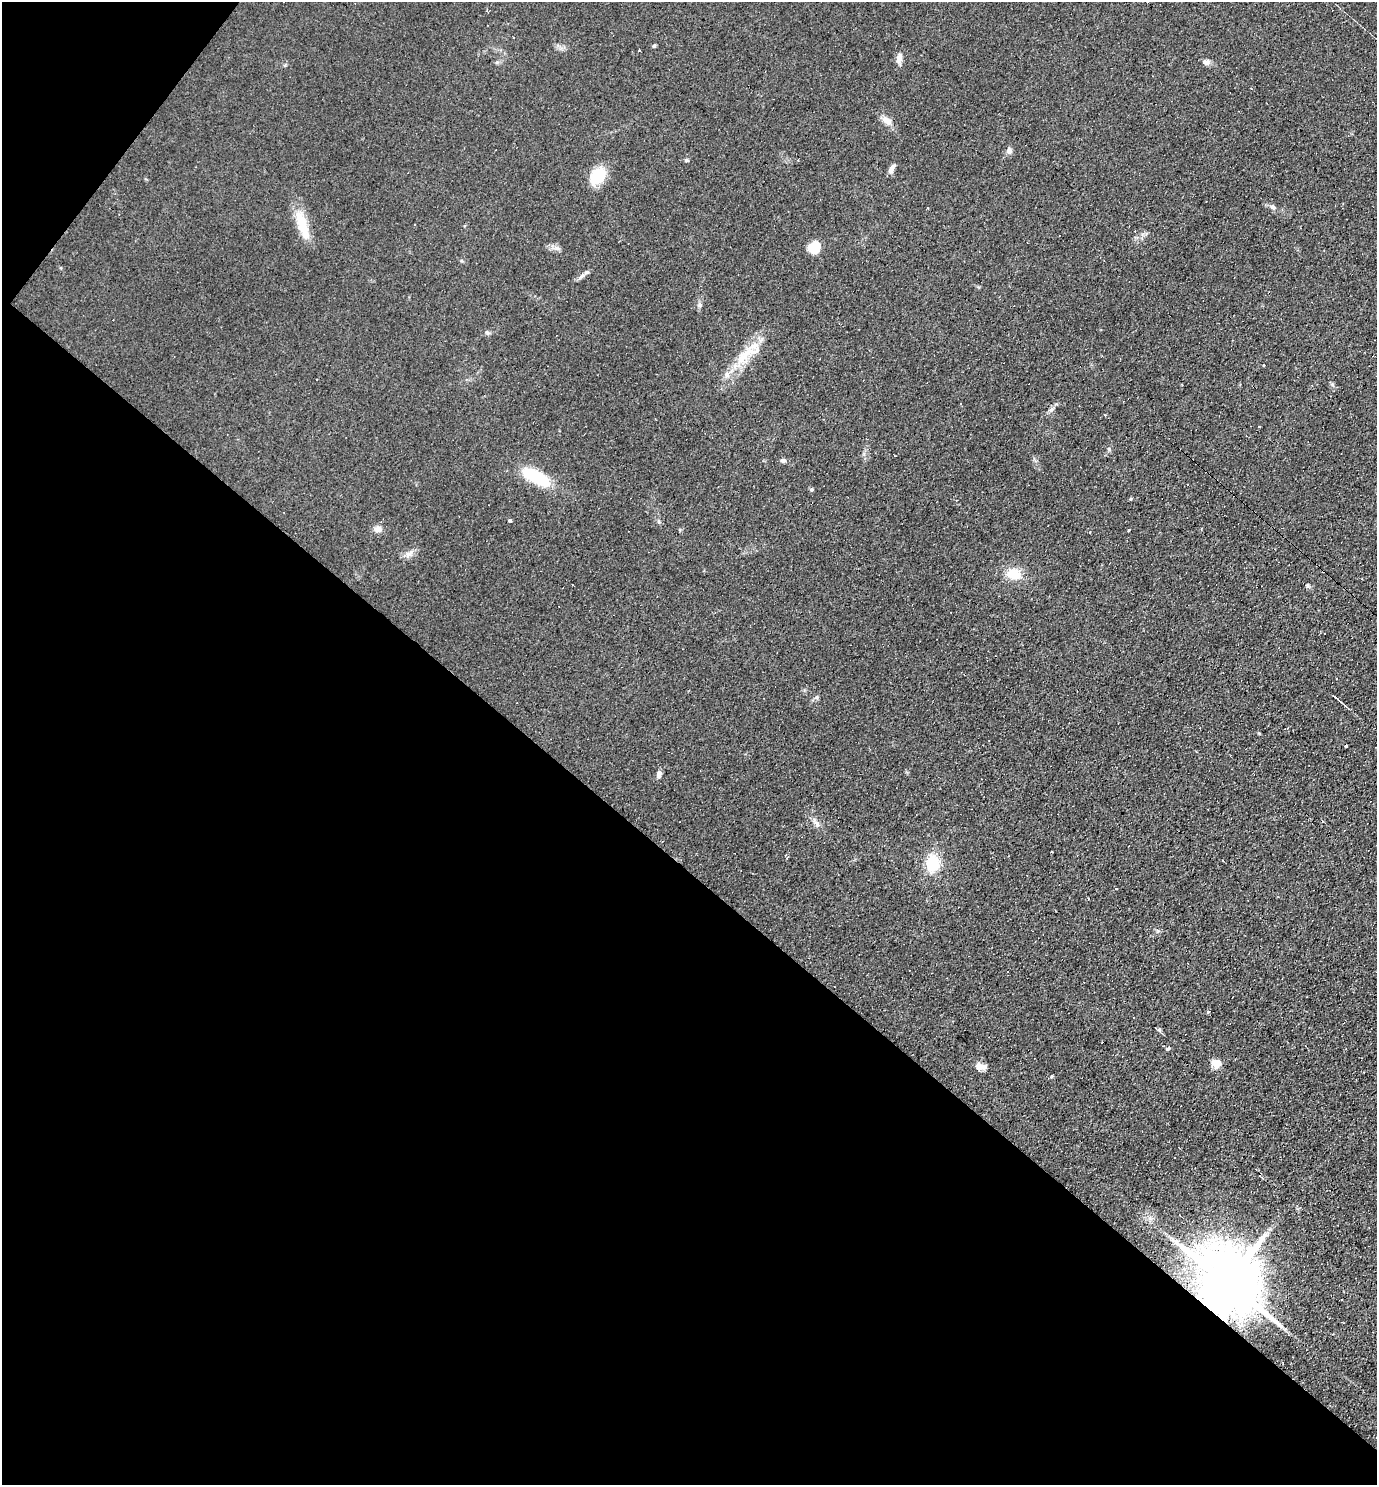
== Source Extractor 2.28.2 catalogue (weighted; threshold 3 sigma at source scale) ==
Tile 9 of 4 x 4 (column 1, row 3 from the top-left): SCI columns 149-1523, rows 1485-2967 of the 5940 x 5934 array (HDU 1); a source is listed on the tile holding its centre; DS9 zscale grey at full resolution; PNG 1379 x 1487 px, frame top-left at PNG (2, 2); no overlay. Shown black and unused: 43% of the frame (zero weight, under 3 of 4 exposures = <1% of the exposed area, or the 3 px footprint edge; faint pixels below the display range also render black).
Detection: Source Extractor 2.28.2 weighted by HDU 2 'WHT'; one run over the whole footprint, this tile lists its part. Background 0.104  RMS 0.0098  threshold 0.0441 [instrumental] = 3 sigma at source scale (4.5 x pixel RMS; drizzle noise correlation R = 1.50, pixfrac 1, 0.05/0.05 arcsec/px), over >= 5 px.
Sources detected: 54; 1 inside a brighter object's white glare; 8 cosmic-ray / hot-pixel residue — not listed; the other 45 listed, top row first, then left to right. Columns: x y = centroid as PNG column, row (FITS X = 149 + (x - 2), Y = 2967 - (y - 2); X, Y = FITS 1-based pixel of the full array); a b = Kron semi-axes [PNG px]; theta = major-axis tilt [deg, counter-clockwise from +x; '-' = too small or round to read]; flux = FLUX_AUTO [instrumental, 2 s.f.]
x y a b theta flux
654 46 5 4 - 1.3
899 58 13 7 79 6.1
1206 62 10 8 -6 3.6
887 120 14 8 -33 7.4
1009 151 7 6 - 4
686 160 5 4 - 1.8
891 169 11 5 68 4.7
598 176 21 14 54 26
1273 207 8 6 -37 3.2
928 208 3 2 - 0.86
302 225 41 11 -72 26
814 247 12 11 - 17
557 248 7 4 -1 2.5
587 272 8 5 27 2.4
700 305 6 5 - 2.3
487 332 6 5 - 1.7
744 356 41 12 49 31
1051 409 8 6 36 2.6
1105 415 3 3 - 1.5
1259 427 2 2 - 0.93
783 460 7 5 -1 2.5
536 477 36 13 -27 44
812 489 6 4 0 1.5
1131 498 4 3 - 1.4
510 520 4 3 - 1.5
659 521 7 4 -82 1.6
378 529 10 9 - 4.9
1129 530 3 2 - 0.86
1090 532 3 2 - 0.8
409 554 11 7 22 5.3
1014 574 18 13 -13 18
816 697 7 5 23 2
1336 698 12 2 -40 3.2
1346 746 3 3 - 4.6
659 774 11 6 78 4
817 824 11 5 -75 3.5
1052 852 3 2 - 1
933 863 23 16 85 28
1116 889 3 2 - 0.98
1208 1012 3 3 - 2
1159 1030 5 4 - 1.2
1216 1063 11 9 -82 9.3
981 1066 13 7 -9 7.5
1052 1076 5 3 - 0.9
1227 1282 22 13 -40 10000
Overlapping masked pixels (flux is a lower limit): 1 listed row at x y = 1227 1282
Unlisted compact peaks at least as high as the median listed source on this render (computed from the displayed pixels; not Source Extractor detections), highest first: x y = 1167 1049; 1109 449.